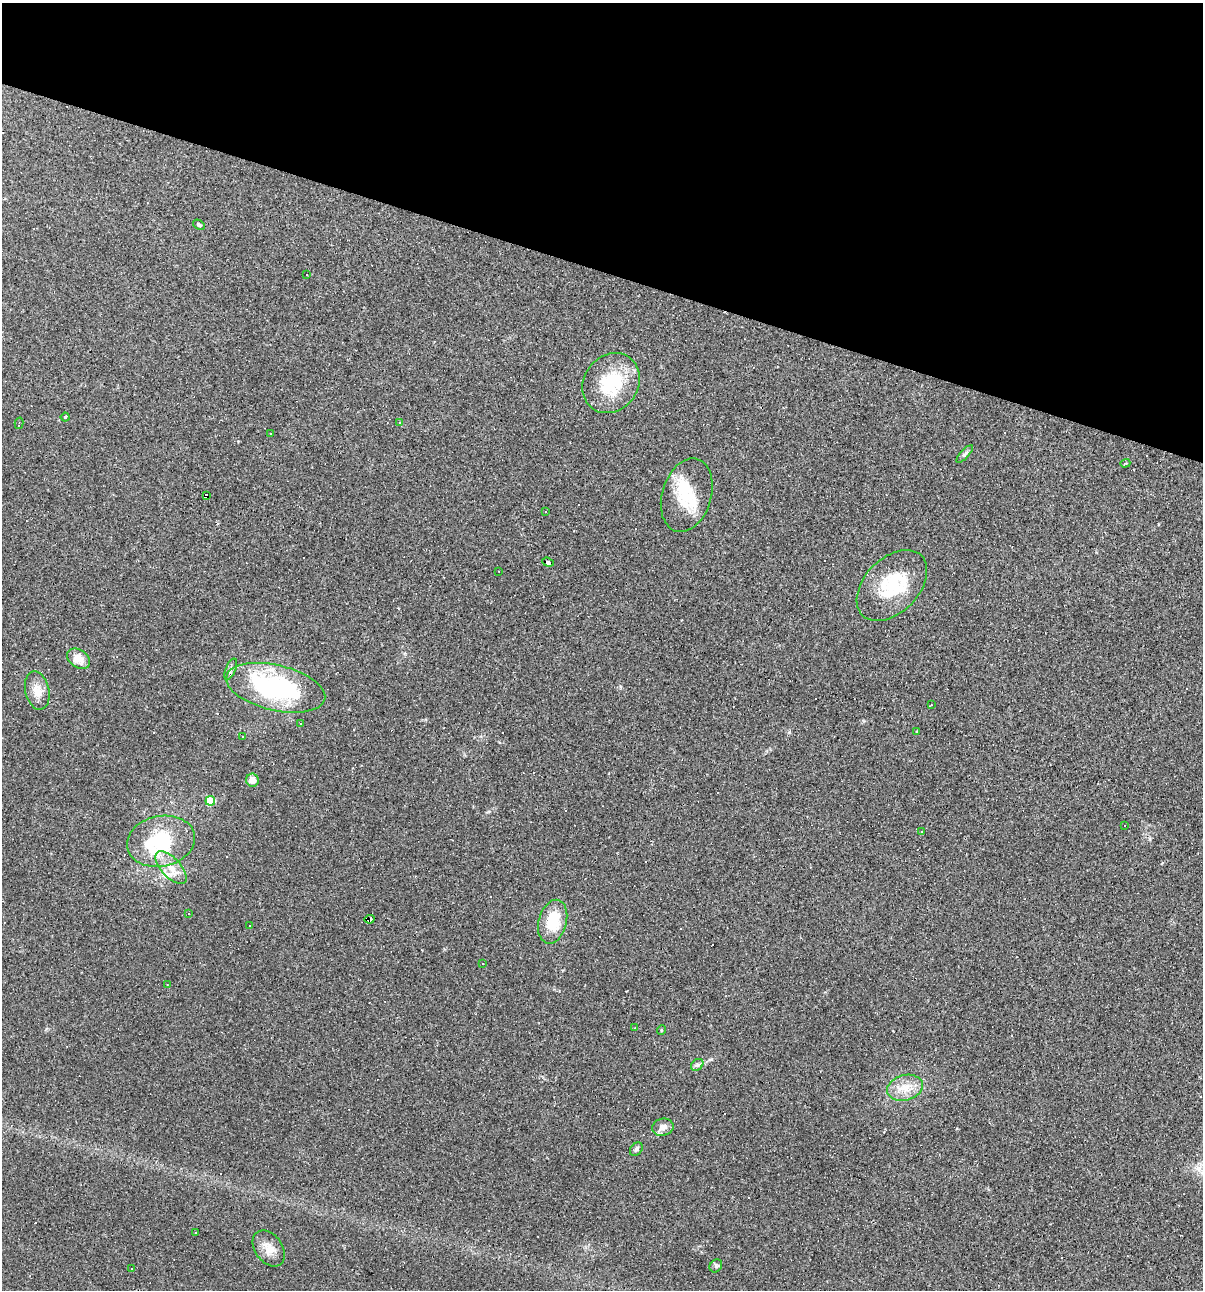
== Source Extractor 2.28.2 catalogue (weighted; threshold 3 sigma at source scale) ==
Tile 2 of 4 x 4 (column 2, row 1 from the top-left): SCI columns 1323-2523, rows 3867-5154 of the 5172 x 5154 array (HDU 1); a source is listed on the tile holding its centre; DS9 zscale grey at full resolution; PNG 1205 x 1292 px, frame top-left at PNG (2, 3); each listed source drawn as its Kron ellipse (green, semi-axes under 4 px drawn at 4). Shown black and unused: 21% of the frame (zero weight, under 2 of 3 exposures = <1% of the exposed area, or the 3 px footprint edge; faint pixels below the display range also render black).
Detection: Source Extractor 2.28.2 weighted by HDU 2 'WHT'; one run over the whole footprint, this tile lists its part. Background 0.0888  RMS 0.0065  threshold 0.0292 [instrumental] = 3 sigma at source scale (4.5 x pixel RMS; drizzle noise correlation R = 1.50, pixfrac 1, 0.05/0.05 arcsec/px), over >= 5 px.
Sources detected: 78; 29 cosmic-ray / hot-pixel residue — neither listed nor drawn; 4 inside a brighter listed object's ellipse — not listed separately; the other 45 listed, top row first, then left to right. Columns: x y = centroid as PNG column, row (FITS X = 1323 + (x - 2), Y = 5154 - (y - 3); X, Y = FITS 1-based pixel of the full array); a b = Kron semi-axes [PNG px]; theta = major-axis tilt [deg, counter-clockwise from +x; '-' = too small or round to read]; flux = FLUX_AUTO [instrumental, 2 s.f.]
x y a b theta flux
199 225 6 4 -30 0.98
307 275 2 2 - 0.43
611 383 31 27 54 35
65 417 4 4 - 0.86
400 422 3 3 - 0.94
19 423 6 3 76 0.62
271 433 3 2 - 0.67
965 454 11 4 48 1.6
1125 463 5 3 - 0.67
206 495 4 3 - 26
687 495 38 24 73 23
546 511 3 3 - 4.8
548 562 6 3 -18 36
499 571 3 2 - 0.47
892 585 42 27 46 35
79 659 13 8 -35 8.3
231 669 11 5 68 2
276 688 51 22 -13 92
37 691 19 12 -77 8
931 705 2 2 - 0.47
301 723 3 3 - 1
917 732 4 2 - 0.58
242 737 3 2 - 0.64
252 780 6 6 - 5
210 801 5 5 - 22
1125 826 3 3 - 0.99
921 831 2 2 - 0.59
161 841 34 25 12 42
171 868 20 9 -47 9.5
189 914 4 3 - 0.92
370 919 5 3 - 4.2
553 922 22 14 75 24
249 926 3 3 - 2.6
482 964 3 2 - 0.47
167 985 3 2 - 0.46
635 1028 3 2 - 0.56
661 1030 5 3 - 0.52
697 1065 7 5 41 1.5
905 1088 18 12 14 9.9
663 1127 11 8 12 4.4
636 1149 7 5 49 1.6
195 1232 3 2 - 0.81
269 1248 20 13 -54 7.7
716 1266 7 5 48 1.2
131 1269 3 3 - 2
Overlapping masked pixels (flux is a lower limit): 3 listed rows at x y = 206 495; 548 562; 370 919
Unlisted compact peaks at least as high as the median listed source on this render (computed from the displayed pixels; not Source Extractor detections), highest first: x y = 711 1059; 789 732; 864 721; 489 811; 238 441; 46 1029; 1150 839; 620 686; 1158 524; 957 1128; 1162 863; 499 742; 404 653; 543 1077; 1096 552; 884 1132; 627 991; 422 950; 563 970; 480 736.